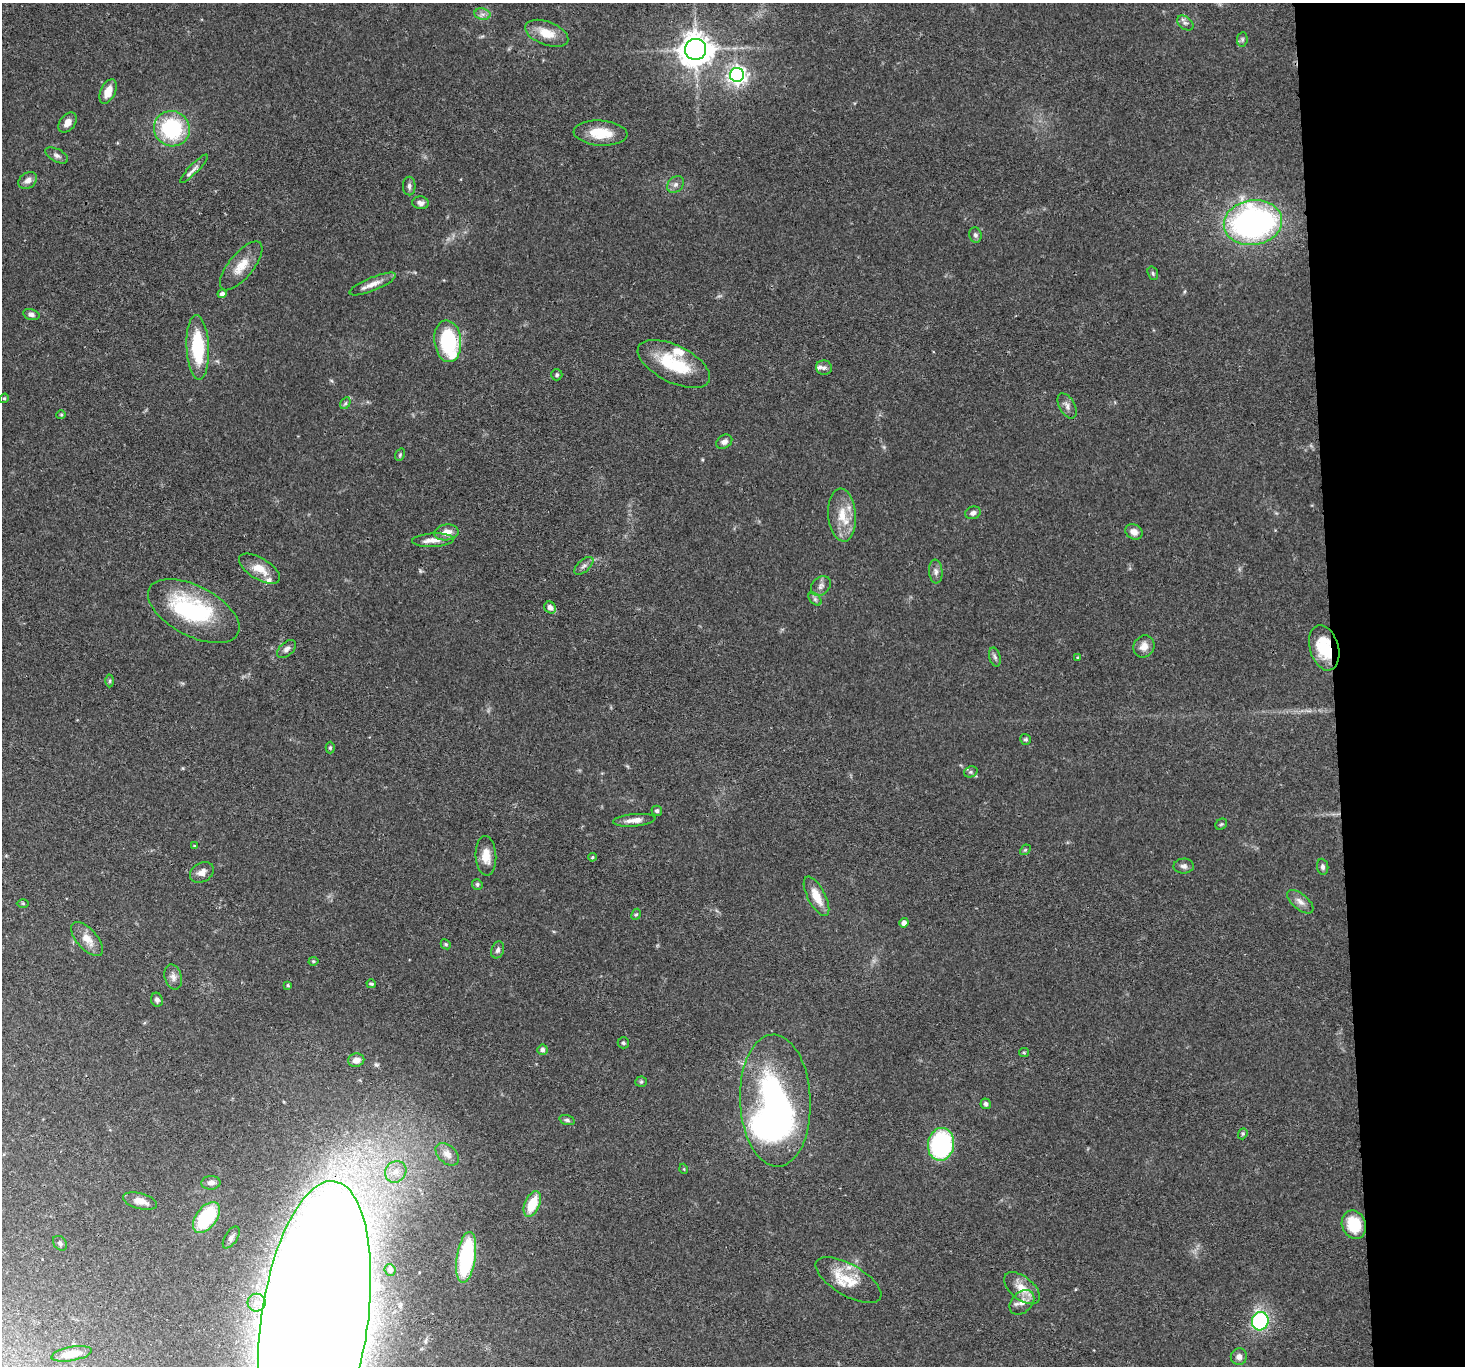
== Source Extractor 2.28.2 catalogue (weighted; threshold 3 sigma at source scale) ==
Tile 6 of 3 x 3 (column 3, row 2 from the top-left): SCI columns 2926-4388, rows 1511-2874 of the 4388 x 4360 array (HDU 1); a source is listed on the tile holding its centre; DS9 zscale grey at full resolution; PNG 1467 x 1368 px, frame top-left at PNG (2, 3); each listed source drawn as its Kron ellipse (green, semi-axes under 4 px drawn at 4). Shown black and unused: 9% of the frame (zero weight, under 3 of 4 exposures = <1% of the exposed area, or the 3 px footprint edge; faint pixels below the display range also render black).
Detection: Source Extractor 2.28.2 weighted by HDU 2 'WHT'; one run over the whole footprint, this tile lists its part. Background 0.0563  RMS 0.0035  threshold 0.016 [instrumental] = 3 sigma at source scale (4.5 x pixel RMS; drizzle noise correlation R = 1.50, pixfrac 1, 0.05/0.05 arcsec/px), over >= 5 px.
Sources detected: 117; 2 inside a brighter object's white glare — neither listed nor drawn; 6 inside a brighter listed object's ellipse — not listed separately; the other 109 listed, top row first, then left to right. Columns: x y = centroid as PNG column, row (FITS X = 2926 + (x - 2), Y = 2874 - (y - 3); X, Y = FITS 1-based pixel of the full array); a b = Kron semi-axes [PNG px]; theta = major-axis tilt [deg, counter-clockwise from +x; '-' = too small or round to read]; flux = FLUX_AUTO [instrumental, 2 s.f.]
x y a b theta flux
482 14 8 5 -11 1.3
1185 23 9 6 -37 1.1
547 33 22 11 -21 6.6
1242 39 7 5 83 0.69
696 49 10 10 - 570
737 75 7 7 - 160
108 91 13 7 64 4.4
67 123 11 7 52 2.4
172 129 18 17 - 30
601 133 27 12 -4 9.2
57 155 12 6 -27 1.3
194 169 19 4 46 1.7
28 180 10 7 37 2
676 184 9 7 45 1.3
409 186 9 6 -90 1.2
420 203 8 6 -6 1.4
1253 223 29 22 8 110
975 235 7 6 - 1.1
241 266 30 12 51 6.4
1153 273 7 5 -70 0.64
373 284 25 6 22 3.2
222 294 4 4 - 1.3
31 315 8 5 -15 1.2
448 341 21 13 -84 29
198 347 32 11 -87 21
674 364 39 18 -26 18
824 368 8 7 - 1.2
557 375 5 5 - 0.76
4 398 5 4 - 0.43
345 403 6 4 60 0.63
1067 406 14 7 -60 1.8
61 415 5 4 - 0.42
724 442 8 6 33 1.6
400 455 6 4 69 0.53
973 513 8 6 20 1.3
842 515 26 14 -85 8.2
446 532 12 8 9 3.6
1134 532 9 7 -31 2.3
433 540 21 7 3 3.2
584 566 11 6 41 1.3
259 569 23 10 -31 5.7
936 571 12 6 -85 1.5
821 586 11 8 48 1.7
815 599 8 5 -46 0.88
550 607 6 5 - 1.9
194 611 50 25 -27 39
1144 646 11 10 - 3
1324 648 23 14 -74 13
287 649 11 6 42 1.4
995 657 9 5 -75 0.99
1078 658 4 3 - 0.42
110 681 6 4 89 0.52
1025 739 5 5 - 0.6
330 748 6 4 -89 0.55
971 772 7 5 20 0.74
657 811 5 5 - 0.83
634 820 21 6 5 3.1
1221 824 6 5 - 0.54
194 846 4 3 - 0.34
1025 850 6 4 43 0.47
486 856 20 10 -86 4.7
592 857 4 3 - 0.44
1184 866 10 7 1 1.3
1323 867 8 5 -83 1.1
202 872 13 9 29 2.4
477 884 6 5 - 0.68
816 896 22 8 -62 6
1300 902 16 8 -40 2.3
23 903 6 4 -1 0.42
636 914 6 4 64 0.47
904 923 5 4 - 1.8
87 939 21 10 -48 4.6
446 944 5 4 - 0.53
498 950 8 6 70 1.2
313 961 5 4 - 0.5
173 977 13 8 -74 2
371 984 5 4 - 0.69
288 985 3 3 - 0.46
157 1000 7 6 - 1.2
623 1043 6 5 - 0.81
542 1050 5 5 - 1.2
1024 1053 5 4 - 0.4
356 1060 8 6 12 2.3
641 1082 6 5 - 0.63
775 1101 66 35 -88 120
986 1104 5 5 - 0.93
567 1120 8 5 -15 0.79
1243 1134 6 4 70 0.51
941 1144 16 13 80 43
447 1154 13 9 -42 2.4
684 1169 5 3 - 0.31
396 1172 11 10 - 3.7
211 1183 9 7 5 1.8
140 1201 17 7 -15 3.1
532 1204 13 7 67 10
206 1217 18 10 54 26
1354 1225 14 12 -69 12
231 1237 12 6 58 1.4
60 1243 8 6 -48 0.85
466 1257 26 9 81 38
390 1270 6 5 - 0.83
848 1280 37 15 -30 11
1022 1288 21 11 -39 5.6
1022 1302 14 10 44 3.4
256 1303 9 9 - 2.5
1260 1321 9 8 - 48
314 1322 143 53 82 4900
71 1354 20 7 10 4.9
1239 1357 8 8 - 1.9
Overlapping masked pixels (flux is a lower limit): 3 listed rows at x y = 1253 223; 1324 648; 314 1322
Isophote crosses this tile's border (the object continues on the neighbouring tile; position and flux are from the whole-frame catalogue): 1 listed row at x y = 314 1322